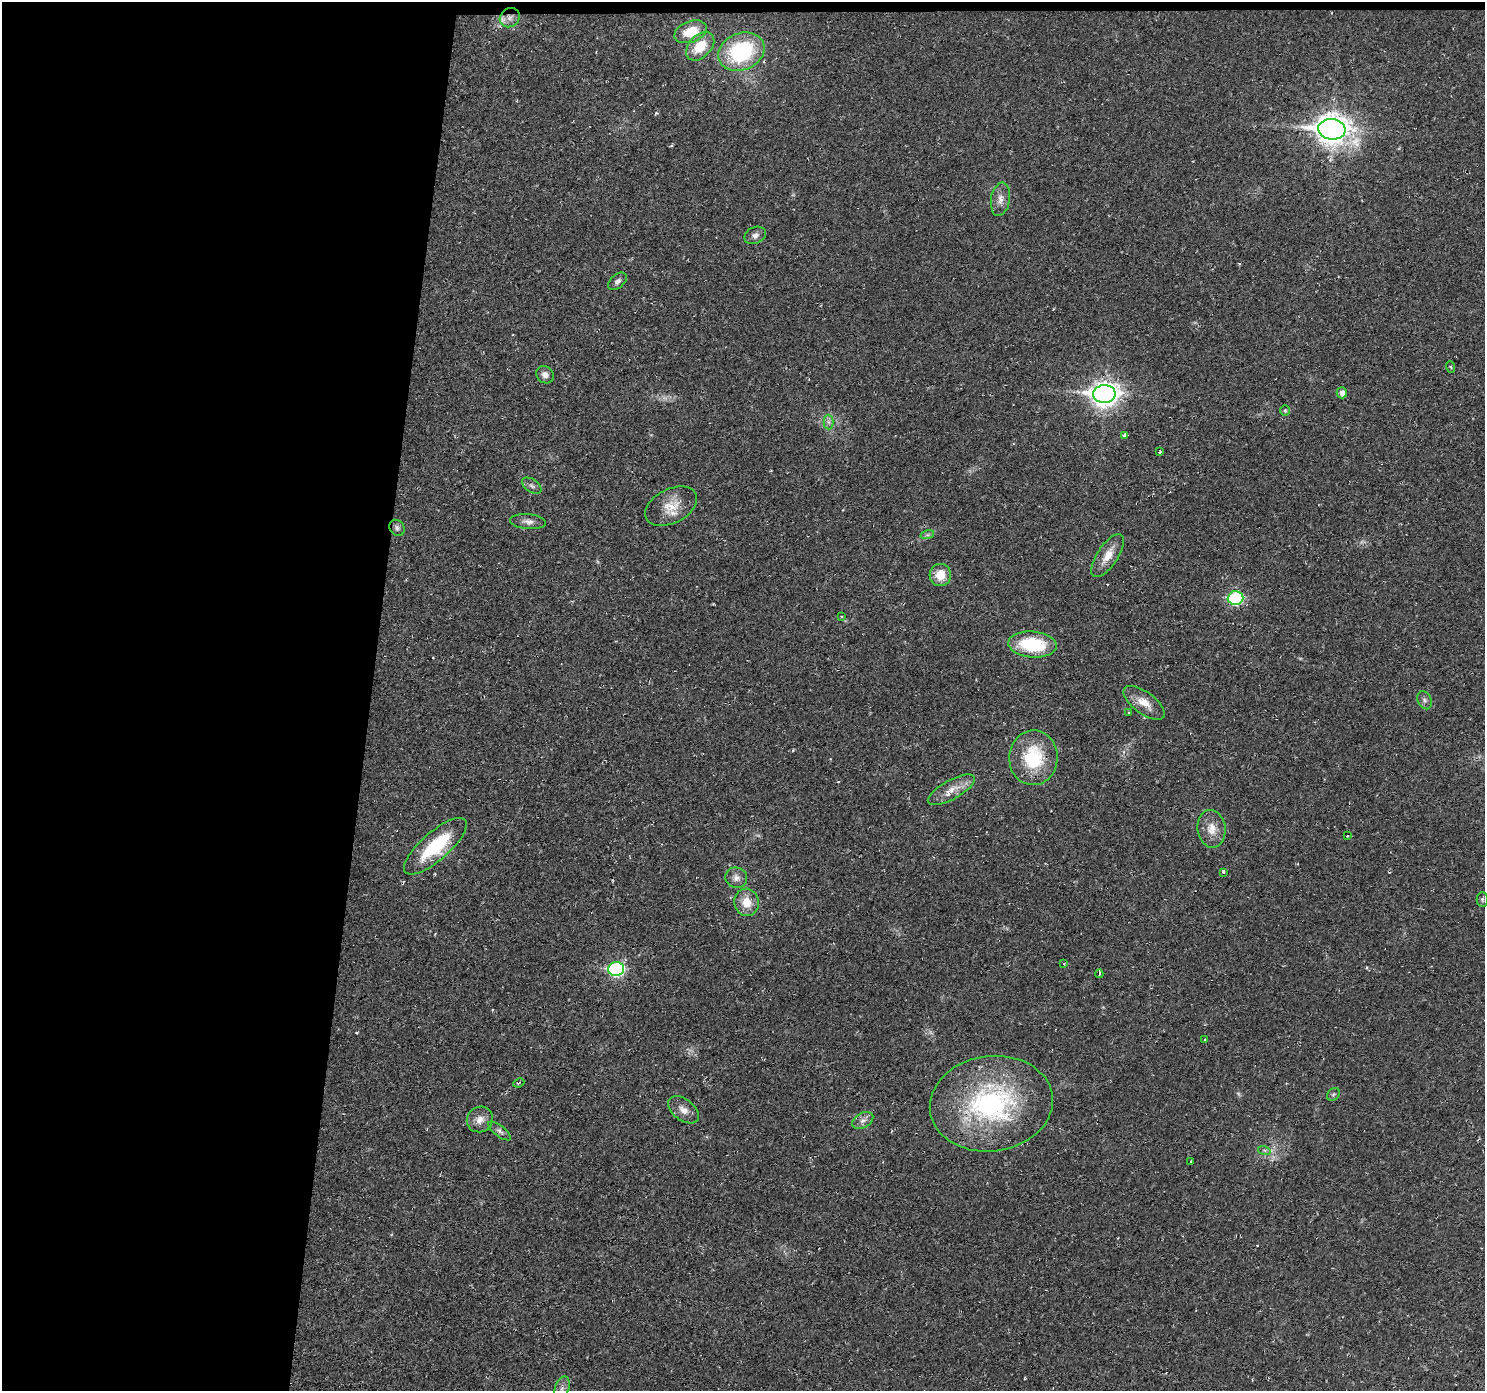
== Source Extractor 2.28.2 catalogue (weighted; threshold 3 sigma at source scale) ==
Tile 1 of 3 x 3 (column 1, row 1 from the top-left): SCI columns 1-1483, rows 2880-4268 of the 4448 x 4473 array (HDU 1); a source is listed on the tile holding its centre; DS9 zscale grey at full resolution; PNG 1487 x 1393 px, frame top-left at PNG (2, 2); each listed source drawn as its Kron ellipse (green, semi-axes under 4 px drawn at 4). Shown black and unused: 25% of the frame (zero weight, under 2 of 3 exposures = <1% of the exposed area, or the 3 px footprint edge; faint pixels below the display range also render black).
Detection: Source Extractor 2.28.2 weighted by HDU 2 'WHT'; one run over the whole footprint, this tile lists its part. Background 0.0201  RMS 0.006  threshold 0.0269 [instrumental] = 3 sigma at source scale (4.5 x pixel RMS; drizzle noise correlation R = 1.50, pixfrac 1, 0.05/0.05 arcsec/px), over >= 5 px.
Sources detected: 58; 4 too faint to see at this stretch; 2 cosmic-ray / hot-pixel residue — neither listed nor drawn; the other 52 listed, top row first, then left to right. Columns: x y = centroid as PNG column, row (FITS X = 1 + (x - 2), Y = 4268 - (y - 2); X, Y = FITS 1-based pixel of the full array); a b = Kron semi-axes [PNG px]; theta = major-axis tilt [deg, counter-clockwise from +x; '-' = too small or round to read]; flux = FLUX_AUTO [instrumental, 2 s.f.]
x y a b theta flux
510 18 10 9 - 3.6
691 32 17 10 20 14
700 46 17 11 46 14
741 52 24 18 23 55
1332 129 13 10 -7 790
1000 199 17 9 80 4.9
755 235 11 8 24 2.8
617 281 11 6 41 2.2
1451 367 6 3 -71 0.61
545 375 9 8 - 3.2
1342 393 5 5 - 3.6
1104 394 11 9 1 530
1285 411 5 4 - 0.77
829 422 7 5 -89 1.7
1125 435 4 3 - 10
1159 452 3 3 - 1.8
532 486 11 6 -35 1.9
671 506 28 17 27 13
528 522 18 7 -5 3.5
397 528 8 7 - 1.8
927 535 7 4 18 1.1
1108 556 25 10 56 8.6
940 575 11 10 - 9.5
1235 598 8 7 - 64
841 617 4 3 - 0.65
1032 644 24 13 -5 34
1424 700 9 6 -64 1.9
1144 703 24 11 -36 8.5
1129 713 3 3 - 1.4
1033 758 27 24 86 33
951 790 26 9 29 8.3
1212 829 19 14 -82 8.6
1347 836 3 3 - 1.7
435 846 40 14 41 37
1223 872 4 3 - 25
736 878 11 10 - 3.7
1482 899 7 5 -90 1.2
747 902 14 12 -78 9.5
1064 964 3 3 - 0.78
616 969 8 7 - 89
1099 974 4 2 - 2.3
1205 1040 3 2 - 0.91
519 1083 6 3 25 0.75
1333 1094 7 5 46 1.3
991 1104 62 48 8 110
683 1110 17 10 -37 5.3
480 1119 13 12 - 5.1
863 1120 11 7 31 3.2
499 1131 13 5 -38 2.1
1264 1150 6 4 -18 1.2
1191 1162 3 3 - 1.4
562 1390 14 7 72 3.4
Isophote crosses this tile's border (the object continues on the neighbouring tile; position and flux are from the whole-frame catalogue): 1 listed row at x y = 562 1390